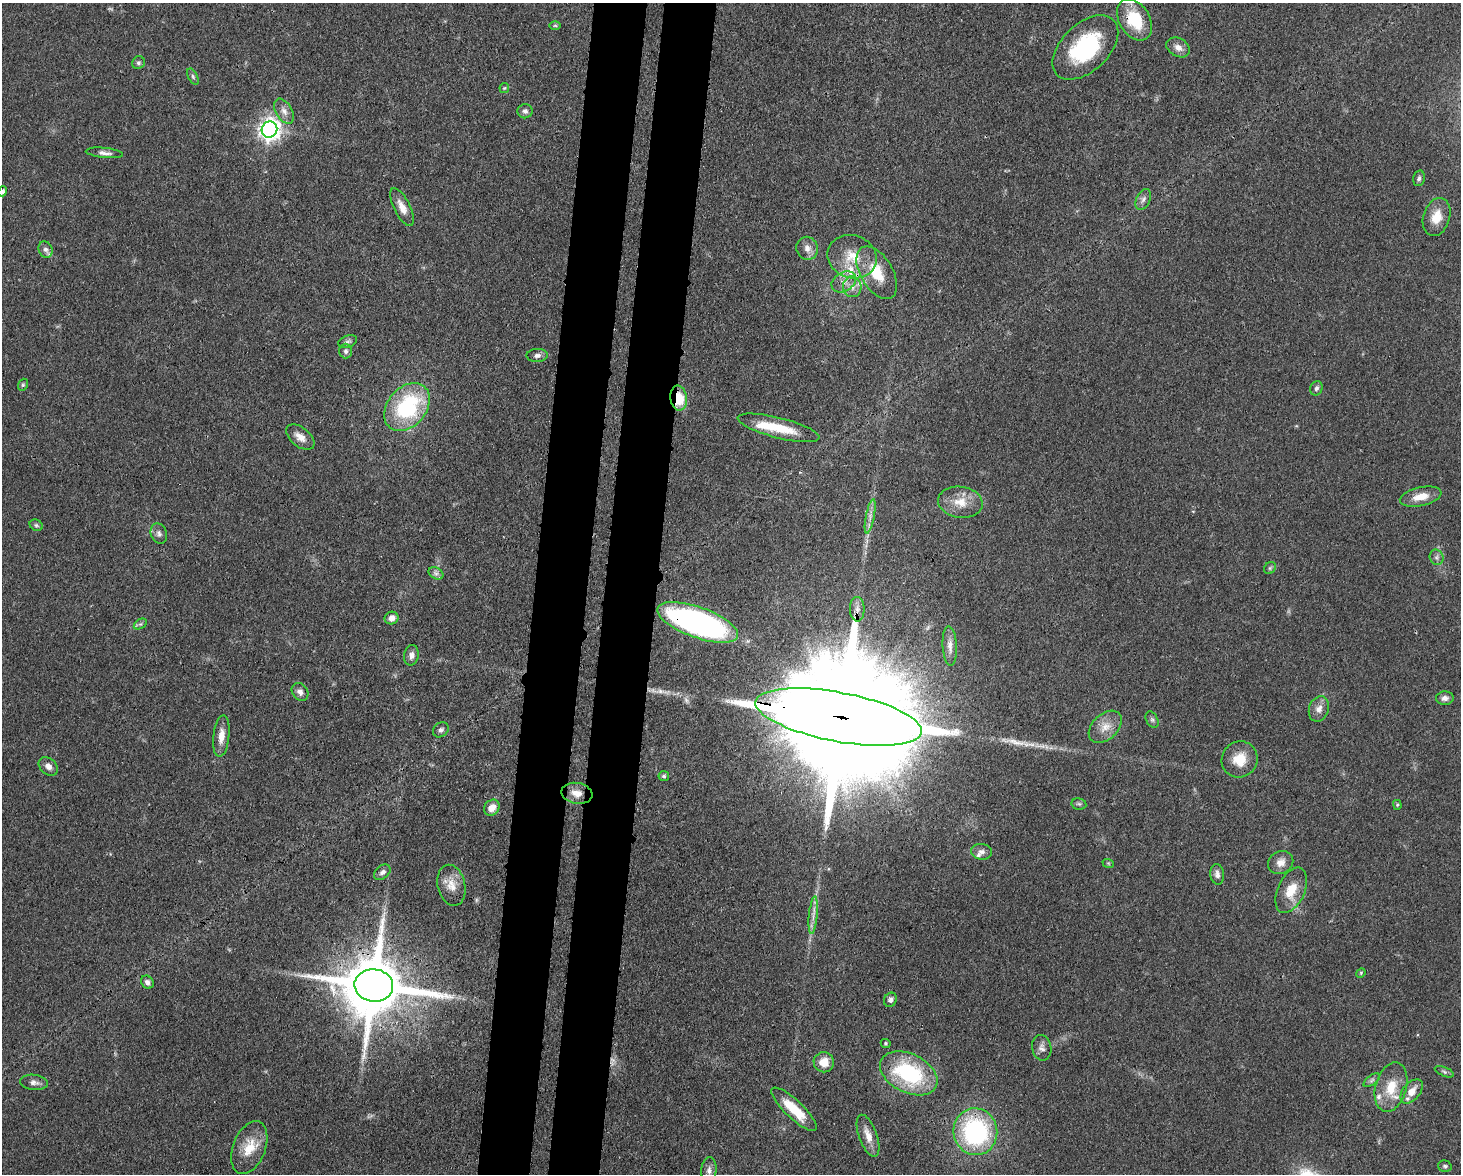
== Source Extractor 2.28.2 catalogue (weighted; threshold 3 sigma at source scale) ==
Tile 8 of 3 x 4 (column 2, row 3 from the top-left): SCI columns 1760-3218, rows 1250-2421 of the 4863 x 4839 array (HDU 1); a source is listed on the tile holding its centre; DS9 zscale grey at full resolution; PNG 1463 x 1176 px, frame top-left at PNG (2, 3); each listed source drawn as its Kron ellipse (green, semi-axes under 4 px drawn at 4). Shown black and unused: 7% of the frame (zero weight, under 3 of 4 exposures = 9% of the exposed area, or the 3 px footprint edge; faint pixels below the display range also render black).
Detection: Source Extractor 2.28.2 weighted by HDU 2 'WHT'; one run over the whole footprint, this tile lists its part. Background 0.0929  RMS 0.0046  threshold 0.0207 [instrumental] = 3 sigma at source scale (4.5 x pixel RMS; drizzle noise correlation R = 1.50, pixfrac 1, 0.05/0.05 arcsec/px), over >= 5 px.
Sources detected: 97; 2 too faint to see at this stretch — neither listed nor drawn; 8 inside a brighter listed object's ellipse — not listed separately; the other 87 listed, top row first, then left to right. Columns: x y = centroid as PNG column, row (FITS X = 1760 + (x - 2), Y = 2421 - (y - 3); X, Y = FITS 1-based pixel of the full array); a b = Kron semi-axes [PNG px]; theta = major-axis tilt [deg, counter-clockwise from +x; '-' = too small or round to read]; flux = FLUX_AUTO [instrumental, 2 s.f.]
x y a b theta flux
1134 20 22 15 -58 19
555 25 6 4 -1 0.62
1085 47 39 23 44 43
1178 47 12 9 -30 3.2
138 63 7 6 - 1
193 77 9 4 -64 0.96
504 88 5 5 - 0.59
284 111 14 8 -59 3.1
525 111 7 7 - 1.6
269 130 8 7 - 290
104 153 19 5 -6 2.3
1419 178 8 5 76 1.2
2 191 5 4 - 1.4
1143 199 11 7 63 1.9
402 207 20 8 -64 4.9
1437 217 19 13 72 8.3
807 248 11 10 - 3.4
45 249 8 7 - 1.7
852 257 25 21 -18 14
877 273 29 16 -59 14
844 282 13 9 32 4.1
852 287 10 9 - 3.2
348 342 9 6 19 1.2
346 351 7 6 - 1.4
537 355 10 6 3 1.9
23 385 6 4 69 0.64
1316 388 7 6 - 1.3
679 398 12 8 -82 13
407 407 27 19 49 45
778 428 42 10 -14 16
300 437 16 9 -38 4.4
1421 497 21 9 12 6.6
960 502 22 15 -8 8.6
870 516 17 4 78 2.6
36 525 7 5 -26 0.88
159 534 10 8 -69 2
1437 557 8 7 - 1.6
1270 568 6 5 - 0.86
436 573 8 5 -30 1.5
857 609 12 7 -89 2.6
392 618 7 6 - 3.1
698 622 42 15 -20 150
140 624 7 4 32 1
950 646 20 7 -87 3.4
411 655 10 7 80 2.2
300 692 9 7 -54 2.2
1445 698 9 6 4 2.1
1319 709 13 9 70 3.6
838 717 84 24 -11 40000
1152 720 9 5 -63 1.1
1105 727 19 12 44 6.4
441 730 8 7 - 1.4
221 736 21 8 84 4.9
1240 759 18 17 - 9.6
48 766 11 8 -42 2.6
664 776 5 5 - 0.96
577 793 15 10 -10 4.9
1079 804 7 5 -11 0.94
1397 805 5 4 - 0.62
492 808 9 7 47 4.2
982 852 10 8 -10 2.2
1108 863 6 3 -18 0.51
1281 863 13 11 31 3.9
382 872 9 6 40 1.9
1217 874 10 7 -83 2
451 885 21 13 -77 6.7
1291 890 24 13 66 10
813 915 19 3 84 2.9
1361 973 5 4 - 0.51
147 982 7 6 - 1.6
374 985 19 16 -6 4500
890 1000 7 6 - 1.7
886 1043 5 4 - 0.59
1042 1048 13 9 -79 2.5
824 1062 10 10 - 6.3
1444 1072 10 4 -23 1.1
909 1073 30 19 -26 45
1372 1080 9 4 36 1.2
34 1082 14 7 -6 2.3
1391 1087 25 15 74 12
1412 1091 14 8 49 5.7
794 1109 30 9 -44 13
975 1132 23 22 - 64
868 1136 22 9 -70 5.6
249 1148 27 16 68 11
1445 1166 7 5 -15 0.95
709 1170 13 7 85 2.4
Overlapping masked pixels (flux is a lower limit): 5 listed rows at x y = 1134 20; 679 398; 698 622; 838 717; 374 985
Isophote crosses this tile's border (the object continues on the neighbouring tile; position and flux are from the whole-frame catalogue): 1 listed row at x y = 2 191